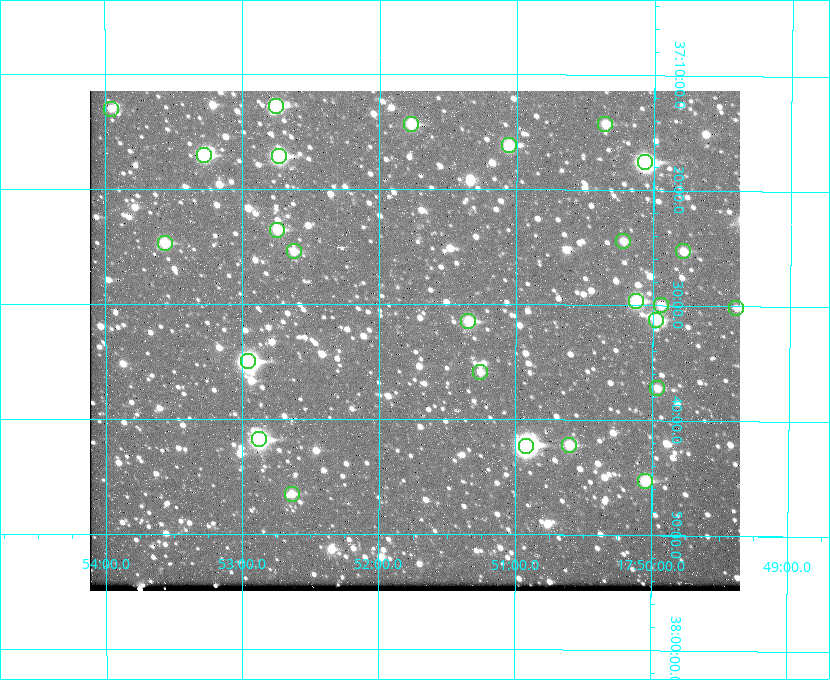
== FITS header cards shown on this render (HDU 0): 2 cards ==
NAXIS1  =                  650 / Width of table row in bytes
NAXIS2  =                  500 / Number of rows in table

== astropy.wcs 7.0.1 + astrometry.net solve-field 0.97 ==
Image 650 x 500 px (HDU 0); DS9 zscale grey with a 90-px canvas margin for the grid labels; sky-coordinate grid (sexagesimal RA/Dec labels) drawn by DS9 from the SOLVED WCS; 26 Tycho-2 reference stars matched to detected sources circled (green)
Header WCS: none
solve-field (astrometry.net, Tycho-2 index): SOLVED blind (the file carries no WCS)
Solved WCS: RA---TAN-SIP/DEC--TAN-SIP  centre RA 17:51:44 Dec +37:33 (267.93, +37.55 deg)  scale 5.22 arcsec/px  FOV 56.5' x 43.5'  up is +180 deg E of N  parity flipped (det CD > 0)
(file carries no celestial WCS; the grid is the blind solution)
Tycho-2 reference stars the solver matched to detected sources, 26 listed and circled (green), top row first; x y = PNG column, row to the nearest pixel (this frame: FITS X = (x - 90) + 1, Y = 500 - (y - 91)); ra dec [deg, ICRS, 3 dp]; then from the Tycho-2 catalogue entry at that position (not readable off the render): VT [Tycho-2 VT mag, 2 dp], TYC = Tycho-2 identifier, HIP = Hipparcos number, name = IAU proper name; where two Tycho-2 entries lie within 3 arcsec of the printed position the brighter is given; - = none
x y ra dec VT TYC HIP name
276 106 268.189 +37.213 9.71 2620-542-1 - -
111 109 268.489 +37.217 11.29 2620-732-1 - -
411 124 267.943 +37.240 10.39 2620-505-1 - -
605 124 267.589 +37.238 11.09 2619-212-1 - -
509 145 267.764 +37.270 10.17 2620-784-1 - -
204 155 268.319 +37.285 9.88 2620-536-1 - -
279 156 268.183 +37.286 8.98 2620-786-1 87506 -
645 162 267.517 +37.293 8.96 2619-379-1 - -
277 230 268.186 +37.393 10.44 2620-175-1 - -
623 241 267.555 +37.408 11.50 2619-358-1 - -
165 243 268.392 +37.412 10.60 2620-800-1 - -
294 251 268.156 +37.424 11.25 2620-712-1 - -
683 251 267.445 +37.422 11.17 2619-451-1 - -
636 301 267.531 +37.495 10.07 2619-274-1 - -
661 305 267.485 +37.500 11.33 2619-40-1 - -
736 308 267.347 +37.503 12.15 3088-638-1 - -
656 320 267.494 +37.522 10.35 3088-270-1 - -
468 321 267.836 +37.525 9.96 3089-889-1 - -
248 361 268.239 +37.584 8.64 3089-755-1 - -
480 372 267.815 +37.598 11.54 3089-1081-1 - -
657 388 267.491 +37.621 11.40 3088-1284-1 - -
259 439 268.219 +37.697 8.93 3089-671-1 - -
569 445 267.652 +37.703 11.04 3089-693-1 - -
526 446 267.730 +37.705 8.13 3089-1203-1 87349 -
645 481 267.512 +37.755 10.10 3089-2332-1 - -
292 494 268.159 +37.775 11.22 3089-2245-1 - -